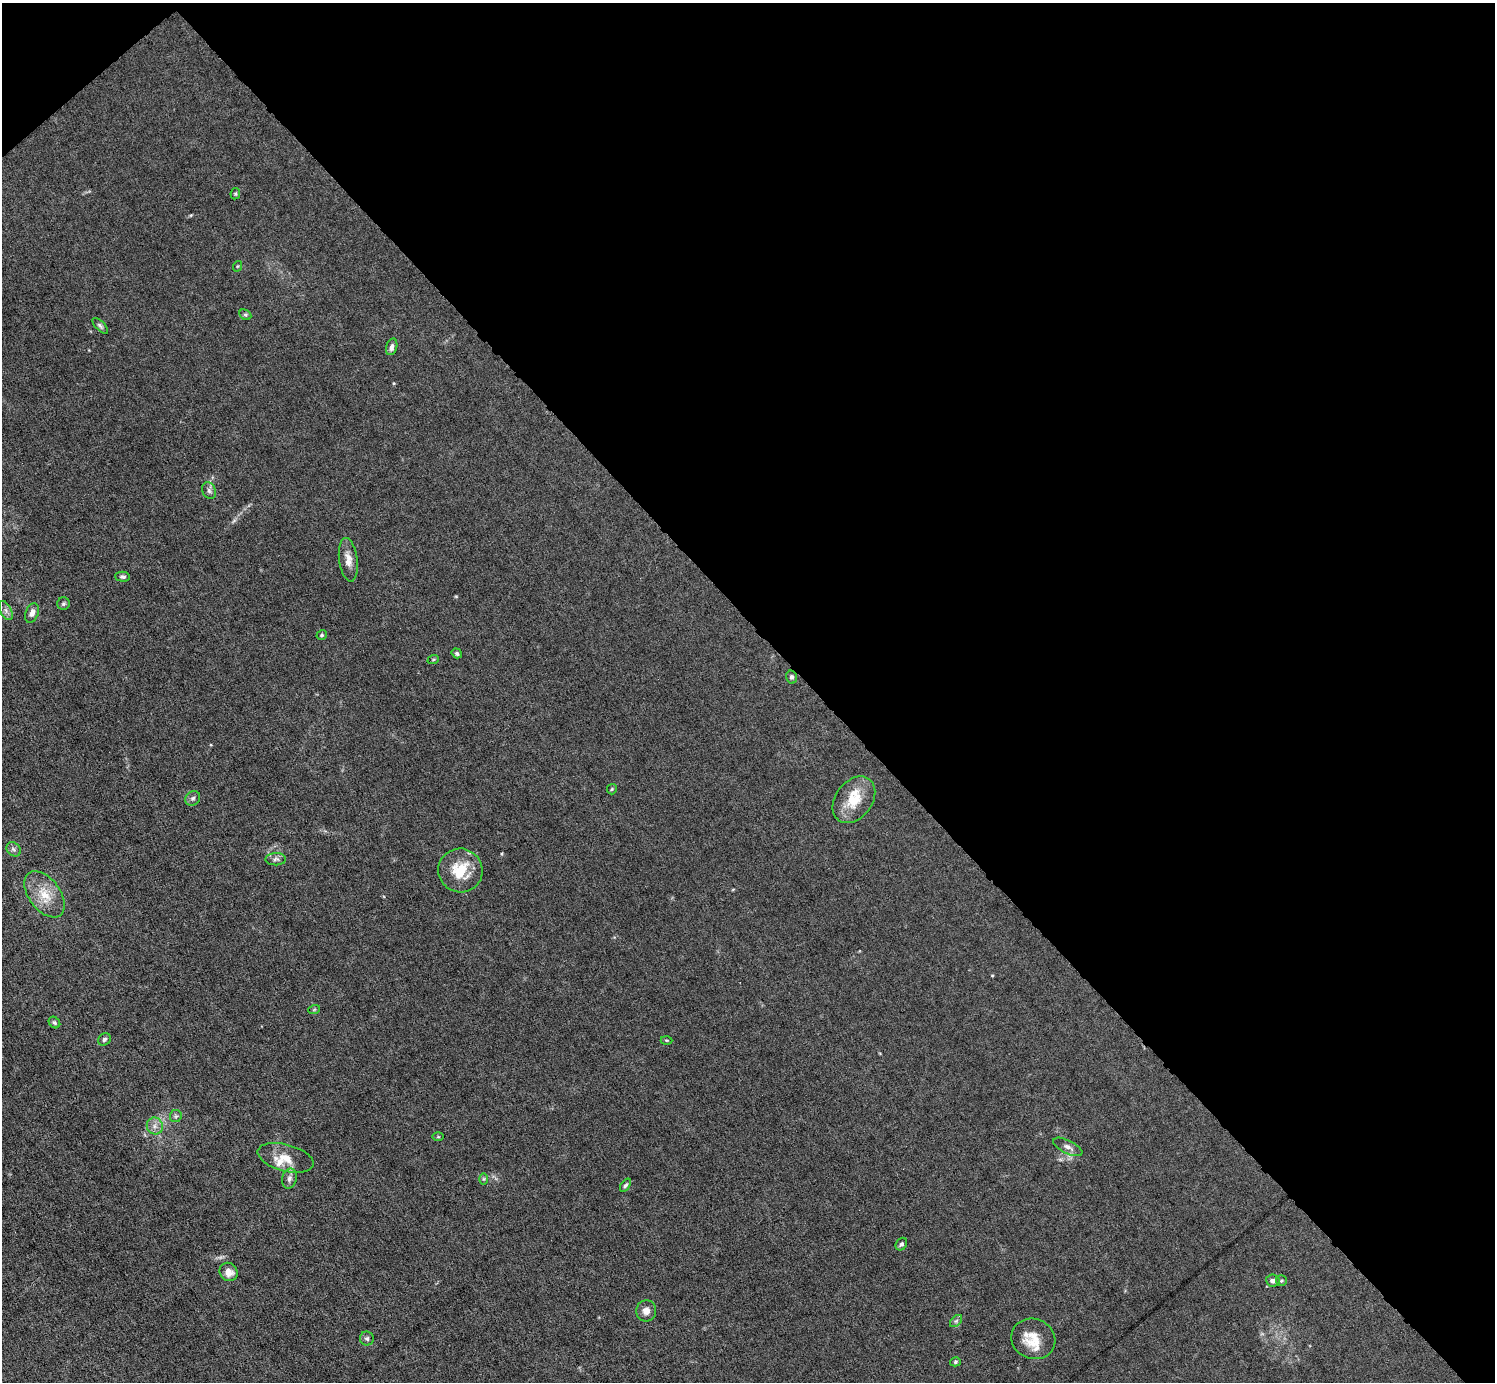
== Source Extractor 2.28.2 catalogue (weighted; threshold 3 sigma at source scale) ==
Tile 3 of 4 x 4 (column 3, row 1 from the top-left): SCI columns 2988-4480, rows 4439-5818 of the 5974 x 5972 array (HDU 1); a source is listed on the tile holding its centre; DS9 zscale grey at full resolution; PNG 1497 x 1384 px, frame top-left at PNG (2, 3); each listed source drawn as its Kron ellipse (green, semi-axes under 4 px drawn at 4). Shown black and unused: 46% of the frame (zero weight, under 6 of 12 exposures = <1% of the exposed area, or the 3 px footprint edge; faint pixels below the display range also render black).
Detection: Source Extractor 2.28.2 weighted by HDU 2 'WHT'; one run over the whole footprint, this tile lists its part. Background 0.0142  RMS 0.003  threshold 0.0124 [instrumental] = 3 sigma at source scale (4.09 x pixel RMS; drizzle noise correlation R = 1.36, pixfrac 0.8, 0.05/0.05 arcsec/px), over >= 5 px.
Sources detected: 46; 1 too faint to see at this stretch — neither listed nor drawn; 2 inside a brighter listed object's ellipse — not listed separately; the other 43 listed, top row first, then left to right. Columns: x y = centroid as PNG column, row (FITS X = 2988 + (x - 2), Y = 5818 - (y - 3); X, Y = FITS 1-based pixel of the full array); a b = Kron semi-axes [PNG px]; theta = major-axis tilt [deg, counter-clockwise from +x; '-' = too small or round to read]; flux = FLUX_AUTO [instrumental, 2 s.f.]
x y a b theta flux
235 194 5 5 - 0.38
238 266 5 3 - 0.26
245 315 6 4 -28 0.53
100 326 10 4 -45 0.65
392 347 9 5 74 1.1
209 491 8 6 -67 0.93
348 560 22 9 -82 3
123 577 7 5 -2 0.68
63 604 6 6 - 0.55
6 611 10 5 -64 0.99
32 613 10 6 67 1.4
322 635 5 4 - 0.49
457 653 5 4 - 0.55
433 660 6 4 20 0.33
791 677 6 5 - 0.68
612 789 5 5 - 0.36
193 798 8 6 42 0.84
854 800 26 18 53 8.4
14 849 8 6 -44 0.74
276 859 10 6 2 0.99
460 870 22 22 - 9.1
44 894 26 15 -53 6.7
314 1010 6 4 20 0.3
54 1023 6 5 - 0.55
104 1039 7 5 46 0.67
666 1040 6 3 -1 0.29
176 1116 6 6 - 0.64
155 1126 8 8 - 1.5
438 1137 5 3 - 0.28
1068 1147 16 6 -26 1.5
286 1158 29 13 -15 4.9
289 1178 10 7 76 1.2
484 1179 6 4 90 0.35
625 1185 7 4 56 0.59
901 1244 7 5 56 0.61
229 1272 10 8 -48 2.5
1273 1281 6 6 - 1.4
1281 1281 5 5 - 0.46
646 1311 11 10 - 1.8
956 1321 7 4 45 0.59
367 1339 7 7 - 0.72
1033 1339 22 20 -23 6.2
955 1362 5 4 - 0.44